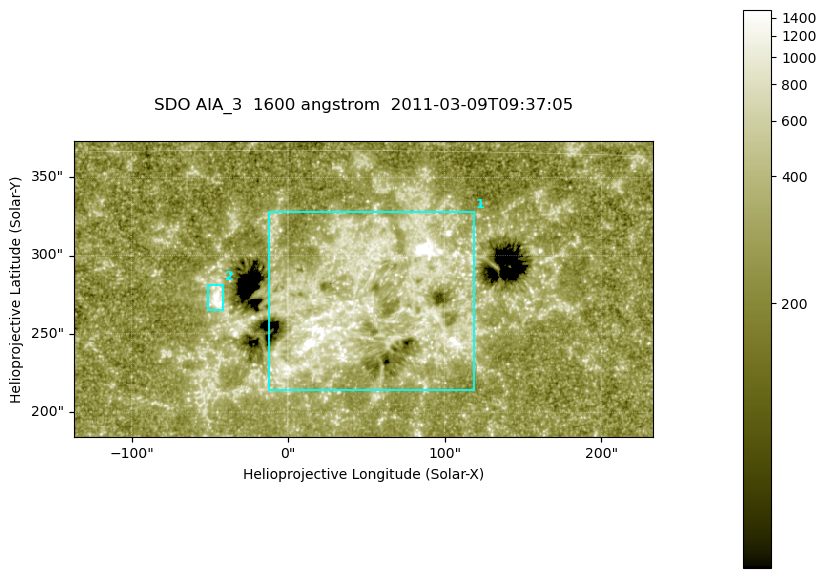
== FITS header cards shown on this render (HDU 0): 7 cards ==
TELESCOP= 'SDO     '           /
INSTRUME= 'AIA_3   '           /
WAVELNTH=                 1600 /
WAVEUNIT= 'angstrom'           /
DATE-OBS= '2011-03-09T09:37:05.126' /
CTYPE1  = 'HPLN-TAN'           /
CTYPE2  = 'HPLT-TAN'           /

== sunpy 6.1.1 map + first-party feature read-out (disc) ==
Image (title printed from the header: SDO AIA_3  1600 angstrom  2011-03-09T09:37:05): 607 x 311 px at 0.609 arcsec/px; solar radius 966 arcsec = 1586 px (partial field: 2.4% of the solar disc is inside the frame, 100% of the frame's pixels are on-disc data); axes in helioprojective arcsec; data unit not stated in the header (colour bar unlabelled)
Pointing: header CRPIX1/2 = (2052.59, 2044.23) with CRVAL1/2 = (0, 0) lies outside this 607 x 311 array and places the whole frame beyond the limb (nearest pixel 1.42 R_sun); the SolarSoft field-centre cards XCEN/YCEN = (47.96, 278.7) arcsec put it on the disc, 1812 arcsec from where CRPIX/CRVAL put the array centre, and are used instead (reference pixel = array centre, CRVAL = XCEN/YCEN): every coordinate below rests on XCEN/YCEN
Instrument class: DISC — disc imager (sunpy class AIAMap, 1600 A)
Bright regions (active regions / flare kernels): reference = the on-disc median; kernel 5 px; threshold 5 sigma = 413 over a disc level ~260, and >= 1.15x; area >= 188 px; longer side >= 4 px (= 2.4 arcsec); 2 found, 2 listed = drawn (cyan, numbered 1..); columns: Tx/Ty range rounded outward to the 2 arcsec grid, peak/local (2 s.f.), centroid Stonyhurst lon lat
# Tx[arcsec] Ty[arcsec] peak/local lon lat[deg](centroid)
1 -12..120 214..328 10 +3 +9
2 -52..-40 264..282 7 -3 +9